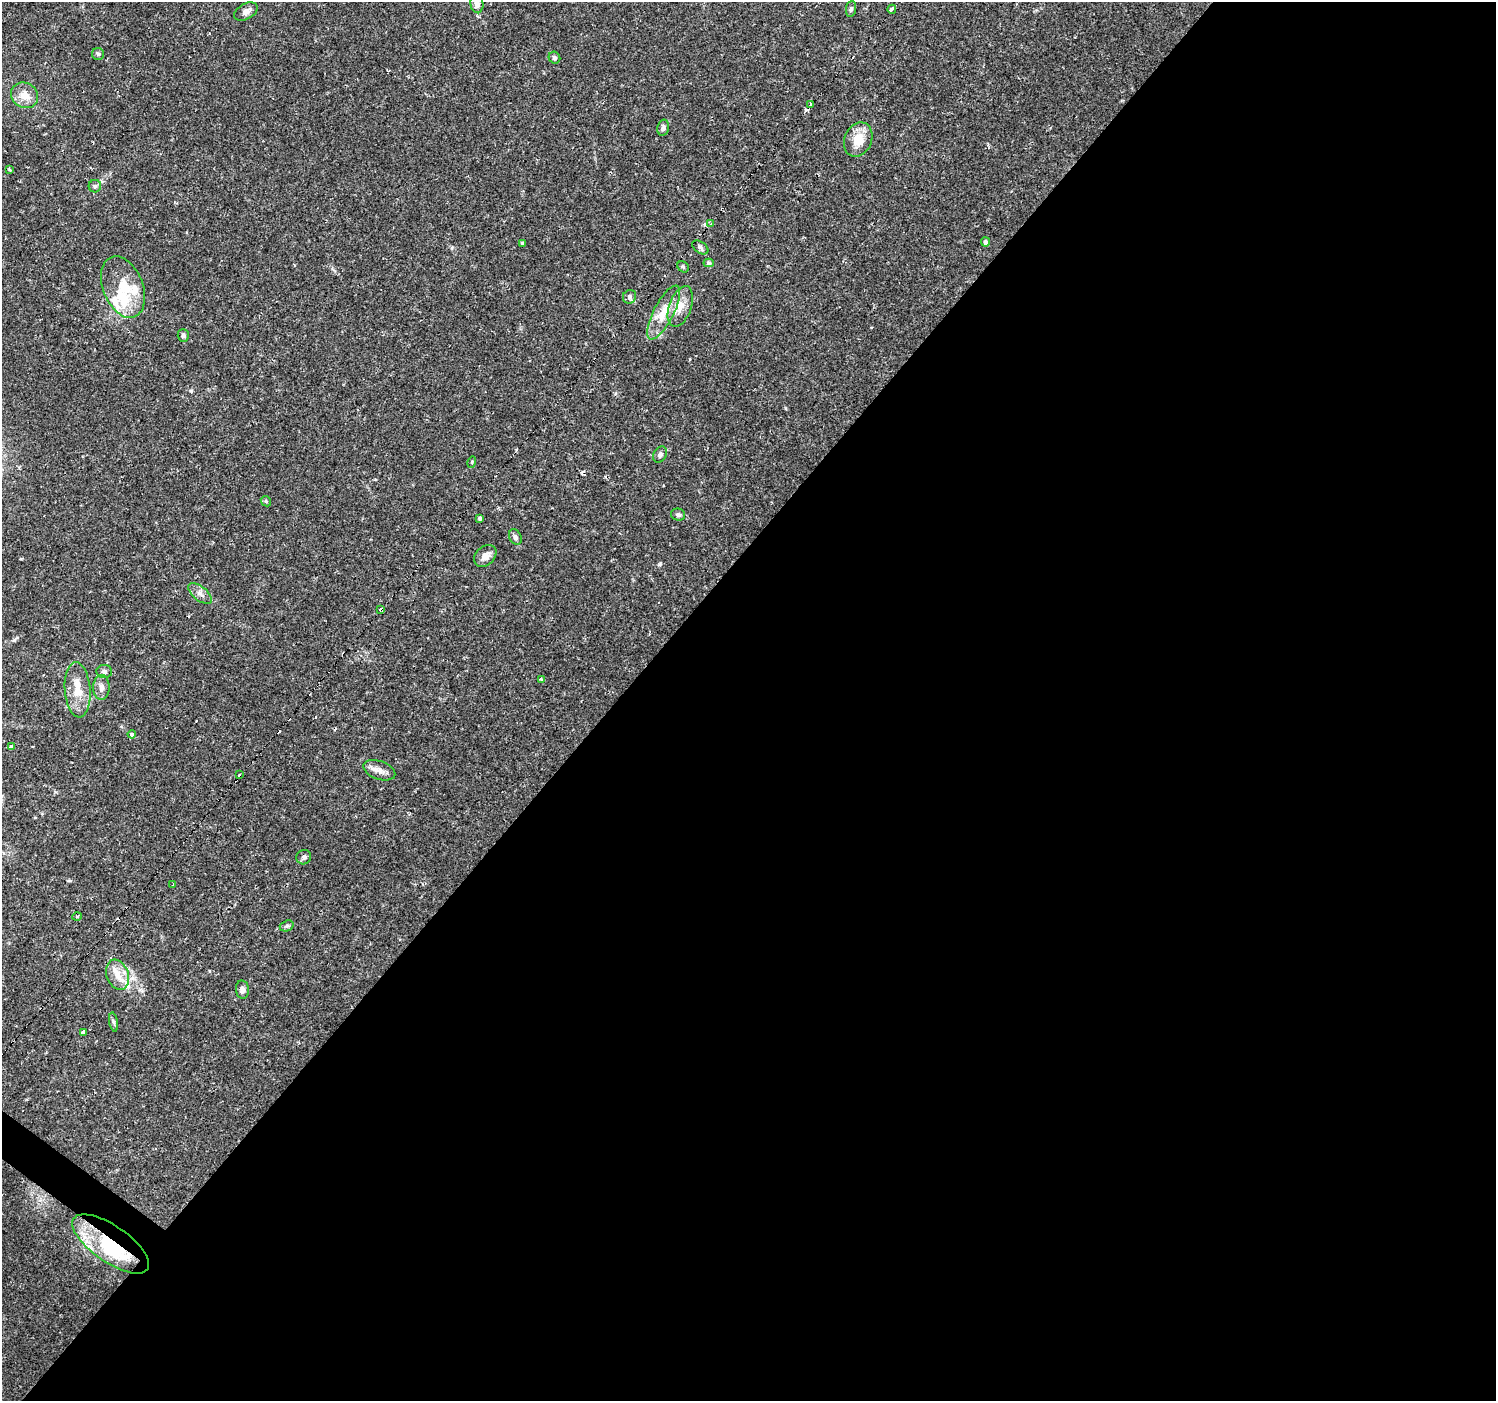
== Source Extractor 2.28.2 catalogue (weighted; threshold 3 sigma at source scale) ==
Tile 12 of 4 x 4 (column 4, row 3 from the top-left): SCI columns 4485-5978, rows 1640-3038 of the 5978 x 6011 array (HDU 1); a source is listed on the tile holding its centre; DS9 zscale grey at full resolution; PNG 1498 x 1403 px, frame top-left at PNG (2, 2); each listed source drawn as its Kron ellipse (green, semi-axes under 4 px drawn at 4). Shown black and unused: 59% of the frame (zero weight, under 2 of 3 exposures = <1% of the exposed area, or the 3 px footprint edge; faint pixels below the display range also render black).
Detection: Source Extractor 2.28.2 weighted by HDU 2 'WHT'; one run over the whole footprint, this tile lists its part. Background 0.0292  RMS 0.0028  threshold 0.0125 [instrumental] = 3 sigma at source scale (4.5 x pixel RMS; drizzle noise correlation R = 1.50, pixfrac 1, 0.0396/0.0396 arcsec/px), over >= 5 px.
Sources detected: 63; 1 inside a brighter object's white glare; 9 cosmic-ray / hot-pixel residue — neither listed nor drawn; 4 inside a brighter listed object's ellipse — not listed separately; the other 49 listed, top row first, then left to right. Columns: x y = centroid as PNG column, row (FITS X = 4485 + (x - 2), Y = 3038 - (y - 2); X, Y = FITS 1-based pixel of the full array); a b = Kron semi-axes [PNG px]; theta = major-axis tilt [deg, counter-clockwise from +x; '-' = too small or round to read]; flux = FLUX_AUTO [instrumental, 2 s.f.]
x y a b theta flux
477 4 9 6 -83 1.3
851 9 8 5 83 0.58
892 9 4 3 - 6
246 11 13 7 29 1.4
98 54 6 6 - 0.5
554 58 6 5 - 0.63
25 95 14 12 -31 3.2
811 104 3 3 - 1.3
663 128 8 6 77 0.7
858 139 18 13 67 4.9
10 169 3 3 - 0.38
95 186 6 6 - 0.59
711 224 4 3 - 7.8
985 242 5 4 - 0.69
523 243 3 3 - 0.62
700 247 9 5 -36 0.62
709 263 5 4 - 0.55
683 267 6 5 - 0.39
123 287 32 20 -68 8.9
629 297 7 6 - 0.75
680 306 21 11 70 3.5
664 312 30 10 63 5.5
183 335 6 5 - 0.65
660 455 8 6 60 0.92
472 462 6 3 74 0.28
266 501 5 4 - 0.36
678 515 7 6 - 0.73
480 518 4 4 - 0.44
515 537 8 6 -64 0.76
485 556 12 9 43 1.9
200 594 14 7 -40 1.5
381 610 4 3 - 16
104 671 8 6 1 0.83
542 679 4 3 - 0.7
101 687 12 8 89 1.6
78 690 27 13 -85 5.1
132 734 4 3 - 1.7
11 747 4 3 - 2.3
379 770 16 9 -19 2
239 775 3 3 - 1.7
304 857 7 7 - 0.7
173 884 4 2 - 0.92
77 917 5 3 - 0.33
287 926 7 5 19 0.49
117 975 16 10 -69 3.5
242 990 9 6 -85 0.94
114 1022 9 4 -79 0.57
83 1032 4 3 - 0.89
110 1244 45 18 -35 24
Overlapping masked pixels (flux is a lower limit): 2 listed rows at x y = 381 610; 110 1244
Isophote crosses this tile's border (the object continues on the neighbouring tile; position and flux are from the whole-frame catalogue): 1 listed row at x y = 477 4
Unlisted compact peaks at least as high as the median listed source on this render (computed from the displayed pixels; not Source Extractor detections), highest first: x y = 659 564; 191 391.